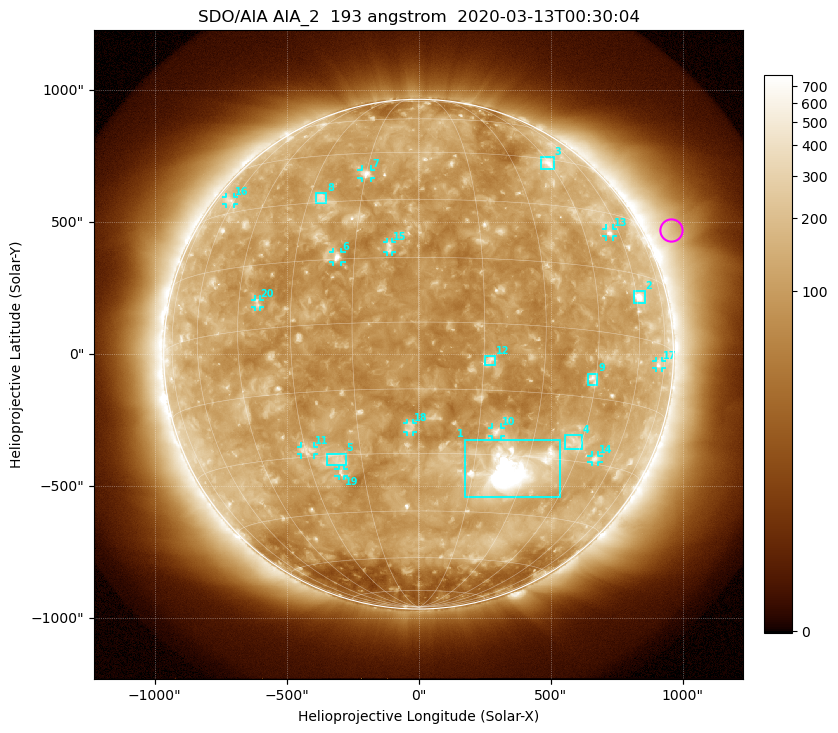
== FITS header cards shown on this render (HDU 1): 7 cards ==
TELESCOP= 'SDO/AIA'
INSTRUME= 'AIA_2'
WAVELNTH=                  193
WAVEUNIT= 'angstrom'
DATE-OBS= '2020-03-13T00:30:04.84'
CTYPE1  = 'HPLN-TAN'
CTYPE2  = 'HPLT-TAN'

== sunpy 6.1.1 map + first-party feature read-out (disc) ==
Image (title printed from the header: SDO/AIA AIA_2  193 angstrom  2020-03-13T00:30:04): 1024 x 1024 px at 2.4 arcsec/px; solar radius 966 arcsec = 402 px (full disc in frame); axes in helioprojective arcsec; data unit not stated in the header (colour bar unlabelled)
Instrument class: DISC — disc imager (sunpy class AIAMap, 193 A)
Bright regions (active regions / flare kernels): reference = the median radial profile (limb darkening/brightening removed); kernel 9 px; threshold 5 sigma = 173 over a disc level ~109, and >= 1.15x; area >= 12 px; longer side >= 10 px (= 24 arcsec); searched inside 0.97 R_sun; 20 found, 20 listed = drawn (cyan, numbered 1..; 12 of them under ~33 arcsec drawn as corner ticks so the feature stays visible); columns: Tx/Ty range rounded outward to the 5 arcsec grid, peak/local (2 s.f.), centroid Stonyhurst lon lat
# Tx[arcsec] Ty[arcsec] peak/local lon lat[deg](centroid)
1 175..535 -540..-325 18 +26 -33
2 815..860 195..240 8.8 +61 +10
3 465..510 700..750 4.6 +44 +44
4 555..620 -360..-305 3.6 +43 -26
5 -345..-275 -420..-375 3.4 -21 -31
6 -325..-290 350..390 6.7 -19 +16
7 -215..-180 665..700 5.3 -15 +38
8 -390..-350 570..610 3.8 -26 +31
9 640..680 -120..-75 4.9 +44 -11
10 275..315 -310..-275 5 +20 -24
11 -445..-395 -380..-350 3.4 -29 -28
12 250..290 -40..-5 4.7 +17 -8
13 710..740 445..475 4.6 +55 +24
14 655..685 -410..-385 3.9 +52 -29
15 -120..-100 385..425 3.7 -7 +18
16 -730..-700 565..595 2.6 -63 +34
17 900..925 -55..-25 2.9 +71 -5
18 -45..-20 -295..-260 3.4 -2 -24
19 -305..-280 -460..-435 3.4 -21 -34
20 -620..-600 180..210 3.1 -39 +6
Off-limb structures (1.02-1.3 R_sun): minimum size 162 px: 4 found; the strongest spans PA ~270..315 deg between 1.02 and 1.3 R_sun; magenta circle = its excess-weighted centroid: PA ~295 deg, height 1.1 R_sun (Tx ~955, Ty ~470 arcsec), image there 2.4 x the reference